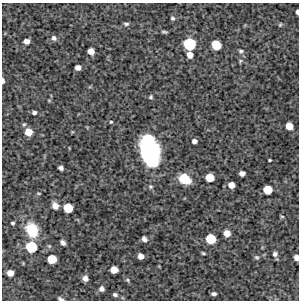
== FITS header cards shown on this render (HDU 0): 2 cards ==
NAXIS1  =                  297 /Length X axis
NAXIS2  =                  298 /Length Y axis

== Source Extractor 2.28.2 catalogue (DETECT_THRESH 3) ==
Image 297 x 298 px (HDU 0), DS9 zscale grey, 1 PNG px = 1 image px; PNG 301 x 302 px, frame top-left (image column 1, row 298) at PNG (2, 3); no overlay
Background 3600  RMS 220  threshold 645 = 3 sigma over >= 5 px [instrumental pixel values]
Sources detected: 56; all 56 listed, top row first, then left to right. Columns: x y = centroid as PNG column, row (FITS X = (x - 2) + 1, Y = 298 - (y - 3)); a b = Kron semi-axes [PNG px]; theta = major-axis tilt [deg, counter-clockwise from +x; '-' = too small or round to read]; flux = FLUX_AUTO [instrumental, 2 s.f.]
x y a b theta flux
297 12 5 3 - 4.5e+04
172 18 6 6 - 3.0e+04
126 24 7 5 -8 3.2e+04
280 25 5 4 - 1.6e+04
164 32 6 3 -6 2.3e+04
54 38 7 6 - 4.6e+04
26 41 5 4 - 8.9e+04
189 44 8 8 - 6.7e+05
216 45 7 6 - 3.9e+05
91 51 5 5 - 1.2e+05
241 51 6 5 - 2.9e+04
190 55 5 5 - 1.2e+05
78 67 5 5 - 7.7e+04
3 80 6 3 -89 4.3e+04
151 97 6 5 - 2.1e+04
49 100 6 3 -19 1.4e+04
34 112 5 4 - 4.1e+04
111 122 4 3 - 1.5e+04
289 126 6 5 - 1.8e+05
28 132 7 6 - 1.9e+05
194 141 5 4 - 5.8e+04
149 150 25 14 -76 2.2e+06
269 160 3 2 - 1.6e+04
61 168 5 4 - 4.7e+04
242 173 5 4 - 7.3e+04
210 177 6 6 - 2.5e+05
185 179 12 9 -30 3.1e+05
231 185 5 5 - 1.2e+05
150 187 5 5 - 2.4e+04
268 190 6 6 - 2.9e+05
39 193 5 2 - 1.4e+04
55 206 7 6 - 8.3e+04
68 208 7 6 - 3.4e+05
282 216 5 3 - 1.4e+04
13 223 4 3 - 2.2e+04
32 230 15 11 -67 4.3e+05
227 233 6 5 - 1.3e+05
144 239 6 4 -51 5.4e+04
211 239 7 7 - 4.0e+05
63 243 6 4 -49 4.7e+04
49 246 5 5 - 1.9e+04
31 247 8 8 - 5.2e+05
203 253 4 3 - 1.8e+04
275 254 6 6 - 4.5e+04
141 256 5 5 - 1.0e+05
257 257 6 5 - 2.6e+04
296 258 5 4 - 8.4e+04
52 259 6 6 - 3.1e+05
114 270 6 5 - 1.8e+05
10 273 5 5 - 1.2e+05
85 278 5 5 - 7.4e+04
128 280 7 4 -28 2.2e+04
102 289 5 5 - 5.7e+04
214 294 5 3 - 3.8e+04
115 295 5 4 - 3.8e+04
60 299 7 4 -19 2.9e+04
At the frame edge (FLAGS 8, measured only in part): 4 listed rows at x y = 297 12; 3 80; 296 258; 60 299